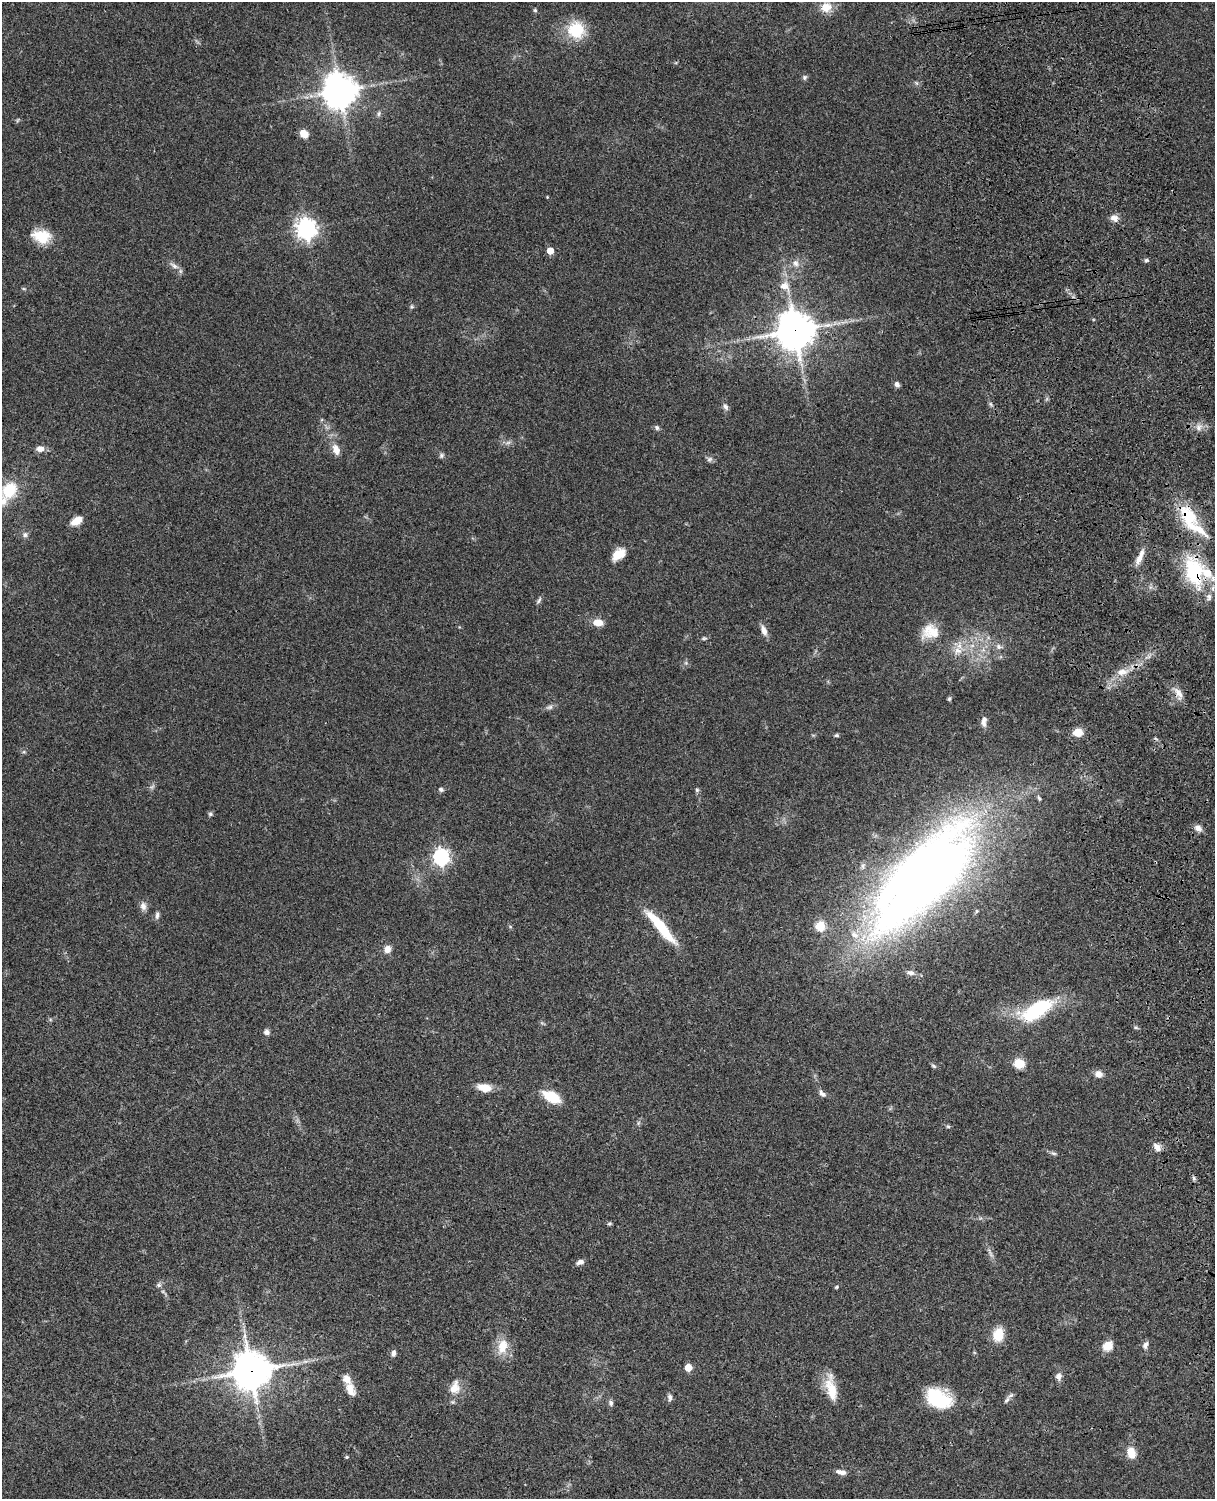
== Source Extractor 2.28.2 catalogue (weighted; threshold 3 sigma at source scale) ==
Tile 6 of 4 x 3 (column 2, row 2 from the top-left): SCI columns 1333-2545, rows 1773-3269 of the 5090 x 4927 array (HDU 1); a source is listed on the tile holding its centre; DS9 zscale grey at full resolution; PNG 1217 x 1501 px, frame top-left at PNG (2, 2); no overlay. Shown black and unused: <1% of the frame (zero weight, under 3 of 4 exposures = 6% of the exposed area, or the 3 px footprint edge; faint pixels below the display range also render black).
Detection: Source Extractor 2.28.2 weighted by HDU 2 'WHT'; one run over the whole footprint, this tile lists its part. Background 0.0756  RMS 0.0057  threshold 0.0257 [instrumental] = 3 sigma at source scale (4.5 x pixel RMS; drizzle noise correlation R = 1.50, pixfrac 1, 0.05/0.05 arcsec/px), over >= 5 px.
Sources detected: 113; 2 too faint to see at this stretch — not listed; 9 inside a brighter listed object's ellipse — not listed separately; the other 102 listed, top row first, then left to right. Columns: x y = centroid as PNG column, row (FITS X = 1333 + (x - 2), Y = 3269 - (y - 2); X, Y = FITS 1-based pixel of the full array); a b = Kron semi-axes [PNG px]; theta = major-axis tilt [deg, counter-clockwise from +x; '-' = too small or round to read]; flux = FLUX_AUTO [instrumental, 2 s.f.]
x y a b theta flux
826 7 14 12 19 7.8
535 10 5 5 - 0.81
575 30 7 7 - 43
805 77 7 6 - 1.2
916 83 6 4 -71 0.84
340 91 11 10 - 1100
379 114 8 4 71 1.2
304 134 9 7 -37 5.2
547 197 3 3 - 0.42
1114 218 11 8 -27 3.3
306 229 8 7 - 330
42 236 23 15 -10 14
550 251 5 5 - 10
1146 260 6 4 21 0.98
795 263 10 8 -55 3.2
174 266 14 6 -32 3
784 286 14 11 -39 6.4
23 289 7 3 -19 0.64
412 307 6 4 -18 0.76
795 330 12 12 - 1300
897 384 6 5 - 2.1
991 404 6 4 -71 0.96
725 407 11 6 -62 1.9
1198 427 8 8 - 3
657 428 7 6 - 1.3
40 449 10 7 1 3.6
336 450 14 9 -70 5
441 456 7 5 61 1.2
709 459 8 7 - 1.5
9 490 17 13 54 21
1188 516 35 20 -53 25
76 521 13 8 30 6.4
25 535 7 7 - 1.7
618 554 15 9 38 8.9
1139 558 16 8 64 5
1194 572 39 22 -81 41
539 600 10 4 54 1.3
598 622 10 7 -9 6.6
764 630 15 7 -66 3.7
933 633 22 17 32 9.6
704 638 5 5 - 0.83
999 646 9 7 -27 2.2
957 651 13 10 -4 5.8
1122 672 16 9 10 5.9
1179 693 17 8 -57 4.3
949 699 6 4 74 0.86
549 707 11 6 12 1.8
984 721 14 6 86 2.6
1078 732 8 7 - 9
836 735 6 4 0 0.95
24 752 6 4 -17 0.79
441 789 6 5 - 1.4
697 790 6 5 - 0.96
1039 798 8 4 -65 1.1
210 814 7 5 -15 1.1
1198 828 10 8 -32 2.9
441 857 7 7 - 170
924 877 118 46 46 680
143 906 12 8 -83 2.9
157 915 10 6 82 1.8
510 926 6 4 -2 0.65
820 926 5 5 - 28
661 927 44 9 -50 25
387 949 9 7 65 3.8
910 973 11 6 -8 2.4
1037 1010 41 17 30 41
1136 1028 6 3 -19 0.85
266 1032 7 7 - 2
1019 1064 11 9 -12 9.1
933 1066 7 5 -27 1
1099 1074 10 9 - 3.5
484 1088 14 8 -11 9.6
822 1093 12 6 -47 2.2
552 1097 16 9 -27 19
638 1123 7 4 71 0.94
948 1126 5 5 - 0.8
1157 1148 11 7 -54 3.8
1054 1153 9 4 -20 1.2
1194 1178 6 5 - 1.1
609 1224 7 5 17 0.83
580 1262 9 6 15 2.5
159 1285 7 7 - 1.5
836 1287 6 4 24 0.7
998 1335 14 11 80 12
1146 1345 11 7 62 2.3
1108 1346 11 9 39 6.9
502 1347 22 14 74 10
393 1353 8 5 80 2
305 1361 9 4 8 1.9
688 1367 5 5 - 12
251 1371 13 13 - 1200
1058 1376 9 7 -86 2.8
455 1387 21 14 75 7.9
831 1388 34 12 -79 13
350 1390 20 11 -67 6.1
670 1397 9 6 -84 1.7
938 1398 27 17 -27 34
1007 1400 12 5 56 1.9
611 1403 8 6 -89 1.6
1131 1453 14 10 -76 7.5
347 1457 5 4 - 0.71
840 1472 13 5 -11 2.8
Overlapping masked pixels (flux is a lower limit): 5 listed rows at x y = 795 330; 1188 516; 1194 572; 924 877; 251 1371